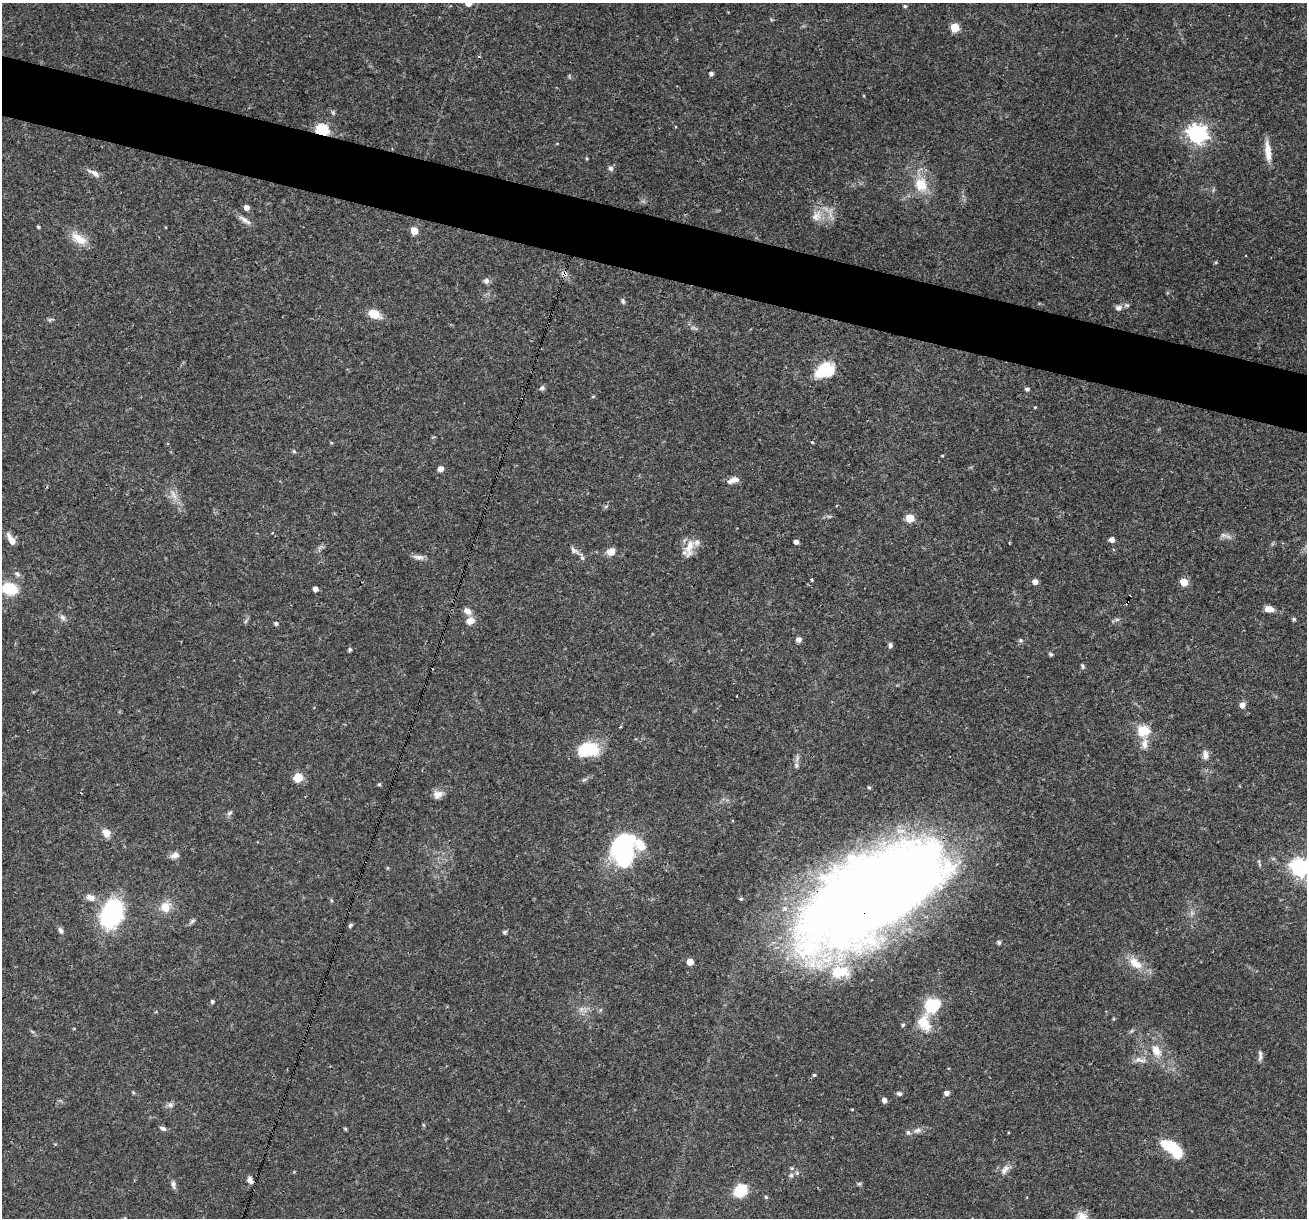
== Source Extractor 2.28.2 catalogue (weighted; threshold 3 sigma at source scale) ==
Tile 11 of 4 x 4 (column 3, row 3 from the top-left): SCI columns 2611-3915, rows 1466-2681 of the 5220 x 5236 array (HDU 1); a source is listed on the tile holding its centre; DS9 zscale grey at full resolution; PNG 1309 x 1220 px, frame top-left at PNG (2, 3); no overlay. Shown black and unused: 5% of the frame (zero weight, under 3 of 4 exposures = <1% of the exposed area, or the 3 px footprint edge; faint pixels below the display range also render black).
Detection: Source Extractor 2.28.2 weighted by HDU 2 'WHT'; one run over the whole footprint, this tile lists its part. Background 0.0571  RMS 0.0033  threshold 0.0146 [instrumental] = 3 sigma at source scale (4.5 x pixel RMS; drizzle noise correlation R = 1.50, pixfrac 1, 0.05/0.05 arcsec/px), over >= 5 px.
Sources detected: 138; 1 too faint to see at this stretch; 2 inside a brighter object's white glare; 5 cosmic-ray / hot-pixel residue — not listed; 5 inside a brighter listed object's ellipse — not listed separately; the other 125 listed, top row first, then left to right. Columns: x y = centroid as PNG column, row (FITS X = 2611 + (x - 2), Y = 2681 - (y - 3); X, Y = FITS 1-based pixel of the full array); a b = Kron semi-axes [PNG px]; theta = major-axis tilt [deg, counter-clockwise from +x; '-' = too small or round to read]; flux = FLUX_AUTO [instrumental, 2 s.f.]
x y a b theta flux
905 6 5 4 - 0.46
955 27 5 5 - 13
711 73 4 4 - 1
333 112 7 5 -69 0.54
322 130 6 5 - 39
1197 134 8 7 - 160
1268 151 25 7 -84 4.3
587 158 4 3 - 0.34
611 168 8 7 - 0.84
94 173 17 6 -29 2
921 185 22 18 -67 8.5
1213 190 7 4 72 0.48
246 207 4 4 - 2.2
816 216 17 12 51 4
245 220 19 6 -33 1.8
38 227 4 4 - 0.49
414 231 5 5 - 6.1
79 239 25 11 -32 5.1
564 274 11 7 -27 1.6
486 281 8 7 - 1.1
623 301 7 5 -78 0.71
1118 308 9 7 23 1.5
374 314 15 10 -25 4.4
50 320 7 4 -89 0.53
824 370 16 12 31 18
542 388 7 5 18 0.81
1027 389 4 4 - 0.92
593 397 5 3 - 0.34
1035 407 4 3 - 0.28
812 442 4 4 - 0.33
331 443 5 4 - 0.32
294 451 5 4 - 0.49
942 456 4 3 - 0.28
441 469 5 5 - 2.2
733 480 15 7 18 2.2
173 494 17 6 -58 2.6
606 506 6 4 20 0.47
910 518 5 5 - 9.8
1223 535 12 6 -15 1.4
11 540 14 6 -58 2.7
1112 540 5 4 - 1.9
796 542 4 4 - 1.5
689 548 27 10 75 4.6
573 550 10 6 -64 1.1
611 552 9 8 - 2.7
418 557 15 6 -6 1.6
582 558 8 6 -71 0.86
17 574 8 6 -29 0.99
812 579 3 3 - 1.2
1035 582 5 4 - 2.4
1184 582 5 5 - 7.5
9 589 14 10 -14 12
315 589 4 4 - 2
1269 609 9 6 -7 3.1
467 611 9 7 -38 2.1
62 617 9 7 -46 1.2
1294 619 5 4 - 0.55
245 621 7 4 47 0.58
470 621 10 8 31 2.8
276 624 5 5 - 0.67
798 640 7 6 - 1.1
1021 640 7 5 1 0.63
890 645 7 5 -90 0.81
350 649 5 4 - 0.61
1051 654 5 4 - 0.64
1082 666 7 5 -69 0.62
1242 705 5 5 - 2.2
620 727 4 2 - 0.37
1143 730 6 5 - 24
1145 744 16 8 84 2.5
588 749 20 13 6 16
1205 755 12 8 -80 1.7
796 765 8 6 -75 0.87
298 778 8 8 - 5.7
584 779 8 4 9 0.65
379 784 5 4 - 0.41
869 787 4 3 - 0.49
438 794 13 10 17 2.4
230 813 8 5 43 0.82
106 833 8 7 - 3.8
624 853 24 21 84 39
175 855 12 7 20 1.6
1259 861 8 4 -88 0.53
1300 867 7 7 - 150
871 895 142 63 33 590
90 897 11 8 -19 2.2
741 899 5 4 - 0.59
165 907 15 14 - 4.5
112 914 23 17 70 43
192 921 9 5 38 0.76
350 925 6 4 47 0.56
60 930 8 6 -64 0.92
504 932 6 5 - 0.58
999 942 6 5 - 0.57
690 962 5 5 - 4.1
1135 963 23 12 -38 5.6
212 1001 4 4 - 0.66
932 1005 16 14 37 14
924 1023 25 16 -66 7.8
903 1025 5 5 - 0.62
1156 1051 20 12 -58 5.2
1260 1055 15 5 88 1.1
1140 1060 19 7 -6 2.4
814 1075 4 4 - 0.46
133 1092 5 4 - 0.36
947 1093 5 4 - 1.6
899 1094 7 5 -20 0.75
884 1100 5 4 - 1.7
170 1105 8 7 - 1.1
852 1109 3 2 - 0.26
163 1128 8 5 -21 1.1
345 1129 5 3 - 0.42
917 1130 12 7 17 1.5
1171 1146 20 9 -31 16
792 1168 5 5 - 0.48
1005 1170 15 8 54 2.2
797 1173 5 5 - 0.49
791 1175 6 6 - 0.72
250 1180 9 6 -66 1.5
173 1184 11 6 -83 1.1
859 1184 6 5 - 0.5
740 1191 10 9 - 13
766 1197 4 4 - 0.47
1082 1216 15 12 -14 2.9
125 1218 5 3 - 0.33
Overlapping masked pixels (flux is a lower limit): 3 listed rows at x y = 322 130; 564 274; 871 895
Isophote crosses this tile's border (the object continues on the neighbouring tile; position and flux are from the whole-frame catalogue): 4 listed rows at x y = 9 589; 1300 867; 1082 1216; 125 1218